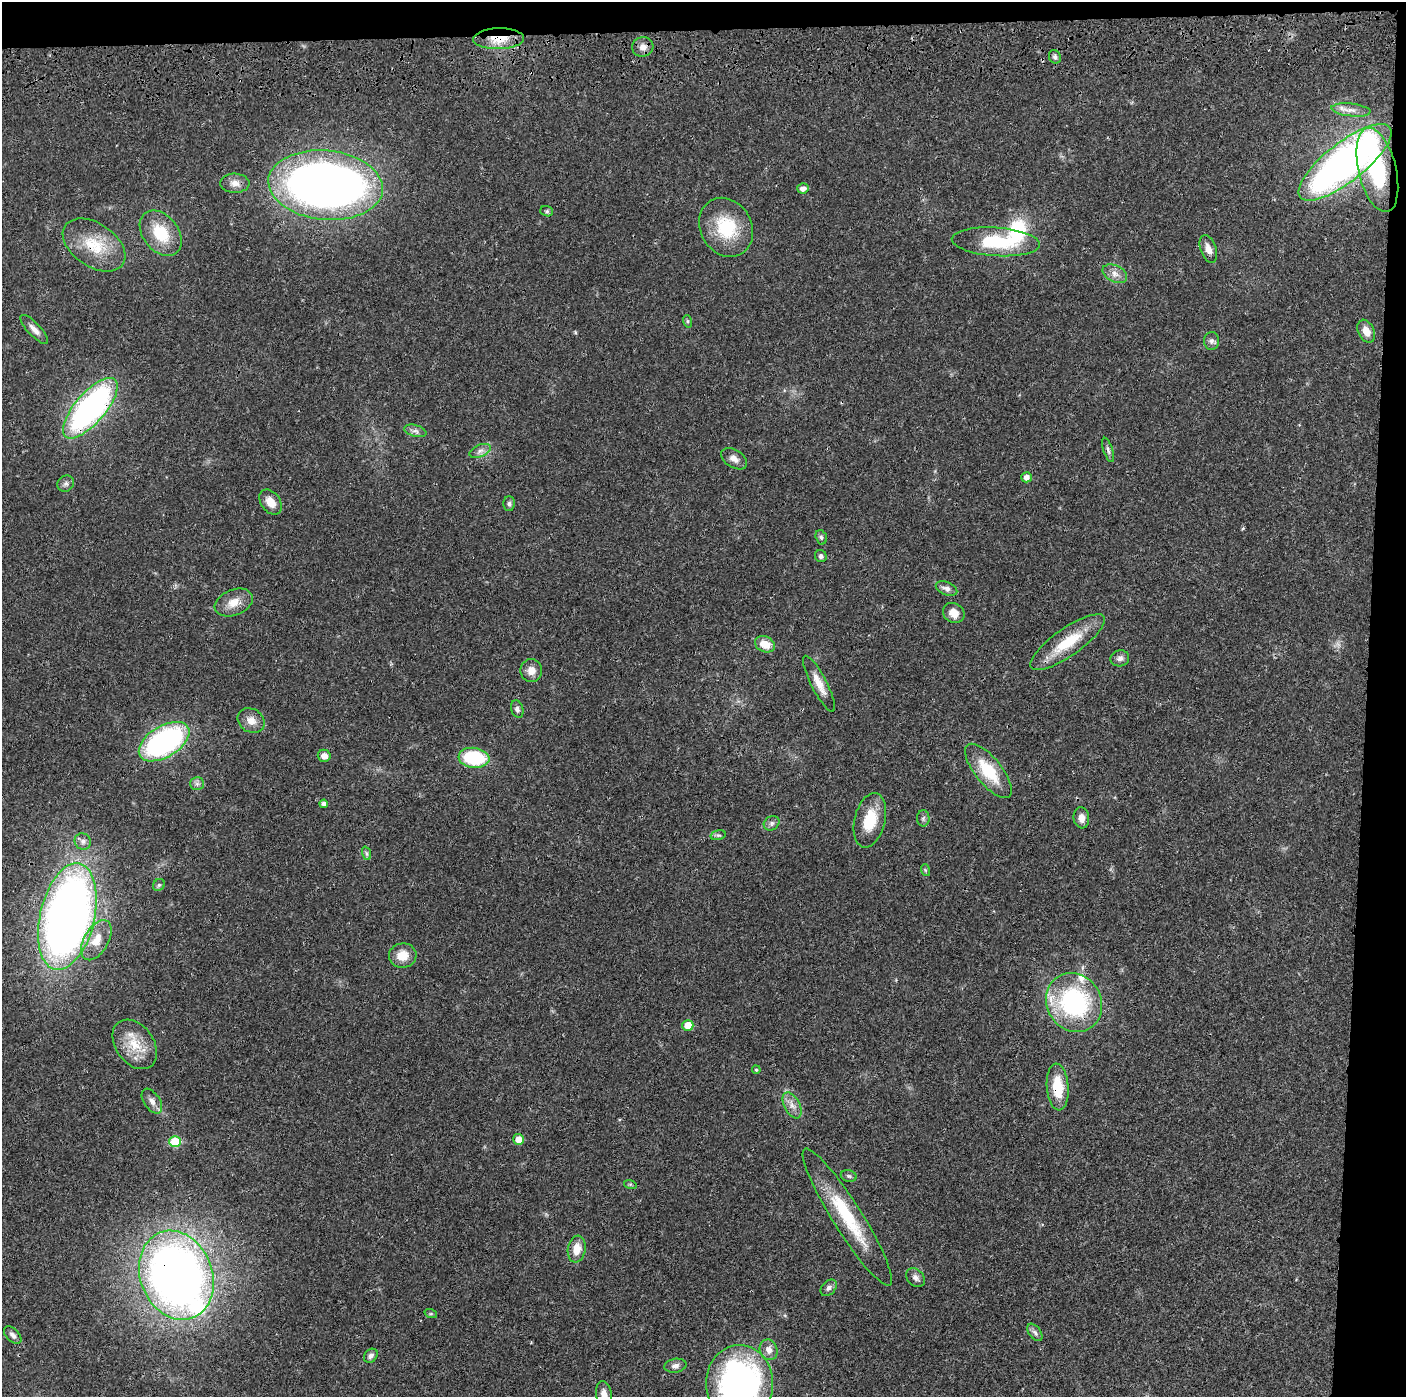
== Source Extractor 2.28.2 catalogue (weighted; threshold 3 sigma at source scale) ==
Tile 3 of 3 x 3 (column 3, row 1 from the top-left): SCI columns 2822-4225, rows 2908-4302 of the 4236 x 4418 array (HDU 1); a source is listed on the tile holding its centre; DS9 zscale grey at full resolution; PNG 1408 x 1399 px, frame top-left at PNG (2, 2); each listed source drawn as its Kron ellipse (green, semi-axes under 4 px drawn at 4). Shown black and unused: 5% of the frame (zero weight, under 3 of 4 exposures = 6% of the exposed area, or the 3 px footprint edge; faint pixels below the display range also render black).
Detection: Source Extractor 2.28.2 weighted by HDU 2 'WHT'; one run over the whole footprint, this tile lists its part. Background 0.0183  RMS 0.0022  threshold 0.00972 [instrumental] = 3 sigma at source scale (4.5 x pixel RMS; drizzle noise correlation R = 1.50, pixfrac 1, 0.05/0.05 arcsec/px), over >= 5 px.
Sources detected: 87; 1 inside a brighter object's white glare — neither listed nor drawn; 3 inside a brighter listed object's ellipse — not listed separately; the other 83 listed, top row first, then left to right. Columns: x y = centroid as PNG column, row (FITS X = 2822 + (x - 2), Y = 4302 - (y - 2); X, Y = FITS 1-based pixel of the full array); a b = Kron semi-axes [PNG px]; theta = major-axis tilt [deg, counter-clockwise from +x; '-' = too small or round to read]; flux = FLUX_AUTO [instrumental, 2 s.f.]
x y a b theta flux
499 39 25 10 1 5
643 47 10 9 - 1.5
1055 57 7 5 -64 0.57
1351 110 19 6 -6 1.7
1345 162 57 19 38 110
1377 170 43 19 -76 17
235 183 15 9 -2 1.6
326 185 57 34 -5 160
803 188 5 5 - 1.1
547 211 6 5 - 0.34
726 227 31 25 -60 11
161 233 25 17 -51 7.7
996 242 44 14 -4 13
94 245 35 21 -34 8.2
1208 249 14 8 -70 1.7
1115 274 13 8 -26 1.5
687 321 6 4 -71 0.31
34 329 19 6 -47 1.4
1366 331 12 8 -65 2.2
1211 341 9 7 88 0.75
90 408 38 15 49 64
415 431 11 5 -15 0.85
1108 450 12 4 -72 0.6
480 451 11 6 22 0.96
734 459 14 9 -32 1.3
1026 477 5 5 - 1.1
66 484 9 7 44 0.71
271 502 14 9 -54 2.5
509 504 7 5 -90 0.49
821 537 7 5 -73 0.46
821 556 6 5 - 0.52
946 588 11 6 -22 0.97
234 603 20 13 21 2.9
954 613 11 9 -33 2.3
1068 642 44 14 35 8.4
765 644 10 8 -25 3.2
1120 658 9 8 - 0.95
531 671 11 10 - 1.8
819 684 31 8 -63 2.8
517 709 9 6 -72 0.72
251 721 14 11 -33 2
164 742 28 15 31 46
324 756 6 6 - 1.4
474 758 15 10 -7 14
988 771 33 13 -51 8.6
197 784 7 6 - 0.64
324 804 4 4 - 0.76
923 818 8 6 89 0.56
1081 818 10 8 -83 1.5
870 820 28 15 76 6.5
772 823 8 6 35 0.73
718 835 8 4 14 0.46
83 841 8 8 - 0.87
366 853 7 4 -71 0.4
925 870 6 4 -72 0.27
159 885 6 5 - 0.4
67 917 54 27 77 200
96 940 22 12 61 4
403 955 14 12 7 3.4
1074 1002 30 27 -57 30
688 1025 5 5 - 4.3
135 1044 27 19 -54 6
756 1070 4 3 - 0.28
1058 1087 23 11 -85 6.7
152 1101 14 8 -56 1.3
792 1105 14 7 -62 1.6
519 1139 5 5 - 2.2
175 1141 6 5 - 7.7
849 1176 8 5 -17 0.47
630 1184 6 4 -17 0.31
847 1217 80 14 -58 13
577 1249 13 9 81 2.8
176 1275 46 36 -69 160
916 1278 11 8 -46 0.96
829 1288 9 6 45 0.76
431 1314 6 4 -18 0.31
1035 1332 10 5 -53 0.65
13 1335 10 6 -43 0.8
769 1350 10 8 -70 1.5
371 1356 8 6 46 0.68
675 1366 11 7 9 0.9
740 1384 39 33 -87 70
604 1394 13 7 -80 1.7
Overlapping masked pixels (flux is a lower limit): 5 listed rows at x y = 499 39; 94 245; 90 408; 1058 1087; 176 1275
Isophote crosses this tile's border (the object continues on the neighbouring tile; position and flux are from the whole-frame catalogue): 2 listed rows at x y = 740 1384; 604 1394